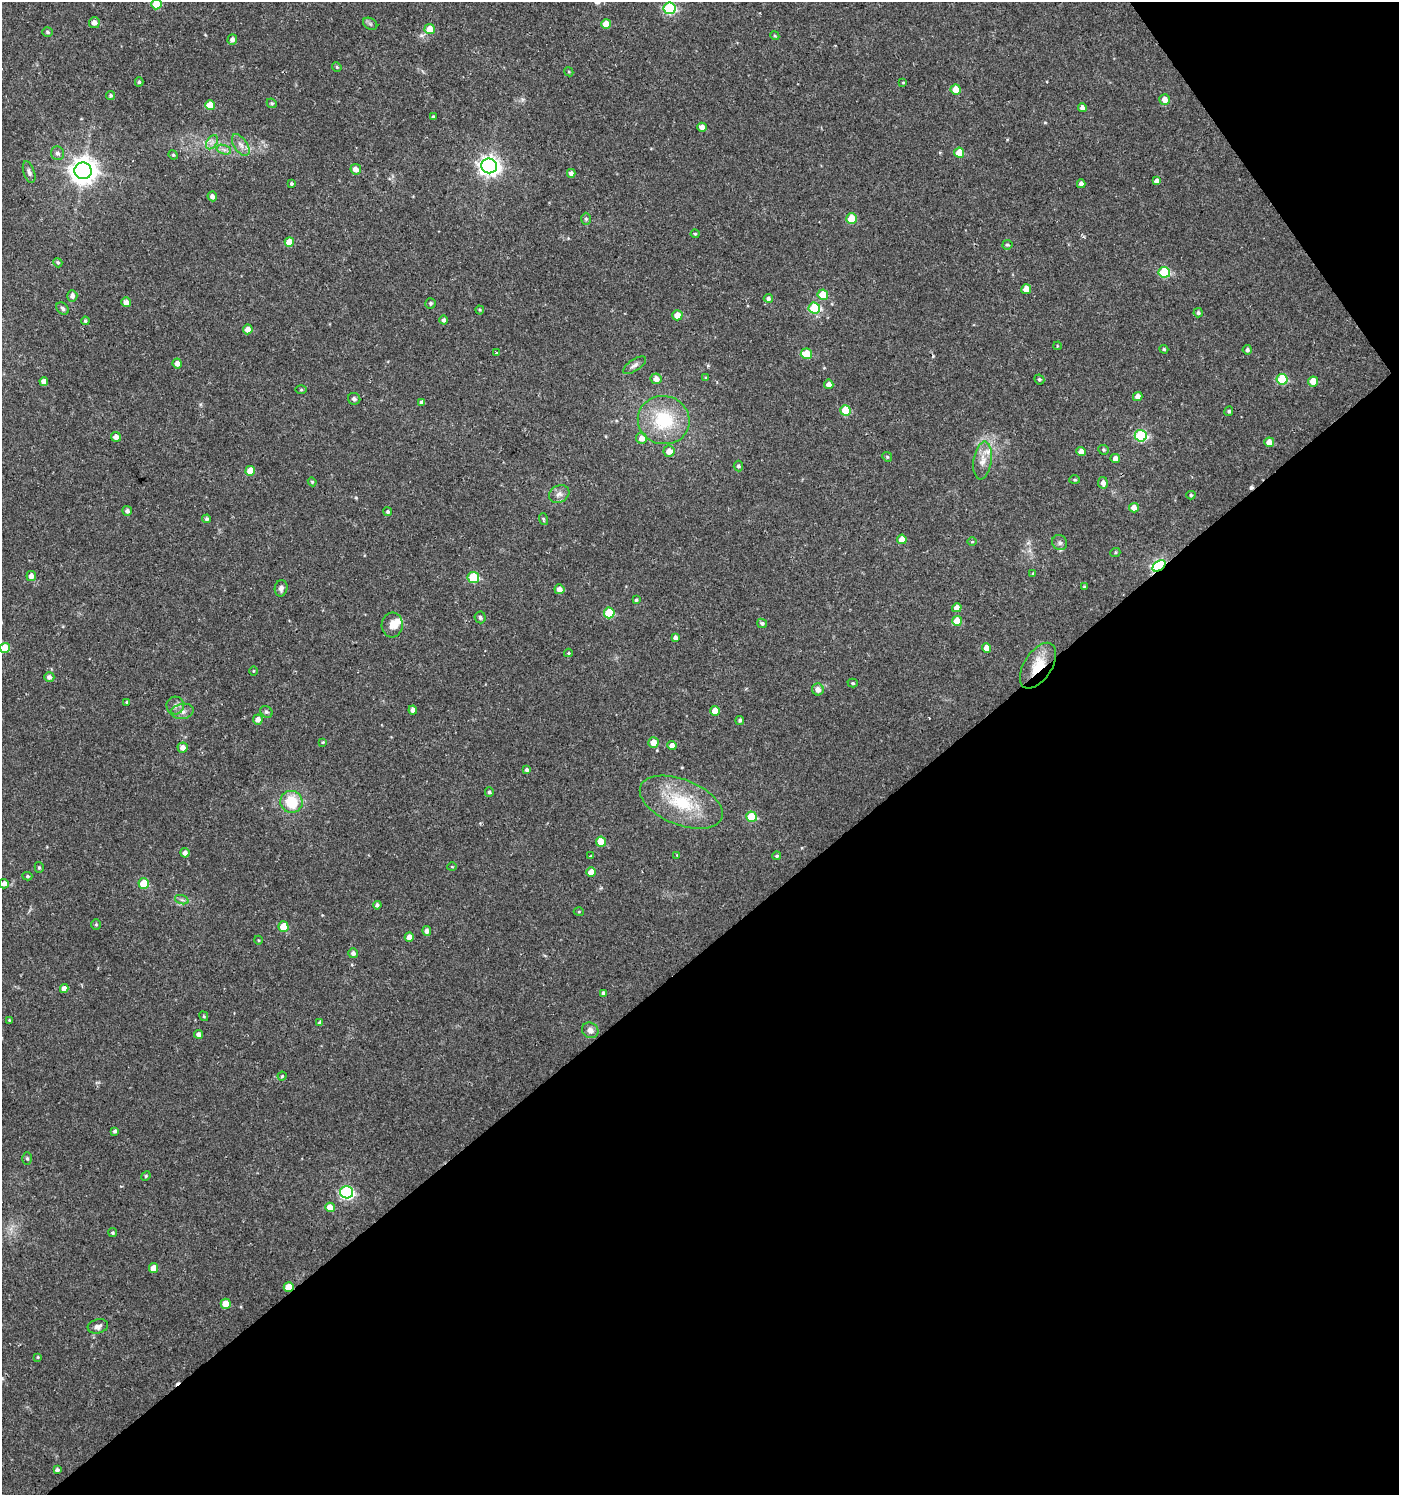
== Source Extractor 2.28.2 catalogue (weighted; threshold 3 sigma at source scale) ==
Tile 12 of 4 x 4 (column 4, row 3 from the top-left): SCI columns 4322-5718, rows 1496-2988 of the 5915 x 5974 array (HDU 1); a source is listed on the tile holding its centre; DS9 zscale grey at full resolution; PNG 1401 x 1497 px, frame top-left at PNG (2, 2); each listed source drawn as its Kron ellipse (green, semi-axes under 4 px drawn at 4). Shown black and unused: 39% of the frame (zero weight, under 2 of 3 exposures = <1% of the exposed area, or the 3 px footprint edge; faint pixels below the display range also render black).
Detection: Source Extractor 2.28.2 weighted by HDU 2 'WHT'; one run over the whole footprint, this tile lists its part. Background 0.0257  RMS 0.0043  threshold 0.0194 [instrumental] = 3 sigma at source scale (4.5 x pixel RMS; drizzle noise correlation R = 1.50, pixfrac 1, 0.0396/0.0396 arcsec/px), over >= 5 px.
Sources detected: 189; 1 inside a brighter object's white glare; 3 cosmic-ray / hot-pixel residue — neither listed nor drawn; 1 inside a brighter listed object's ellipse — not listed separately; the other 184 listed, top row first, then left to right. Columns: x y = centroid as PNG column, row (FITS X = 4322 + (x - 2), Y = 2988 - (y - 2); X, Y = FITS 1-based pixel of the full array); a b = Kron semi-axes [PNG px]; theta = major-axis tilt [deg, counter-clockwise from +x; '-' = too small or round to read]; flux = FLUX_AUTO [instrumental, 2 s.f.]
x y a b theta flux
156 4 5 5 - 12
670 8 6 6 - 44
94 23 5 5 - 2
370 24 7 5 -31 0.92
606 24 5 5 - 6.2
430 29 5 5 - 6.2
48 32 5 4 - 0.78
775 36 4 3 - 0.45
232 40 5 4 - 1.8
337 67 5 4 - 0.56
569 72 5 3 - 0.46
139 82 4 4 - 0.65
903 82 4 3 - 0.37
956 89 5 5 - 5.5
110 96 5 4 - 0.8
1164 99 5 5 - 3.3
272 103 5 4 - 0.62
210 105 5 5 - 9
1082 108 4 4 - 1.3
433 117 4 3 - 0.58
702 127 5 4 - 2.7
212 142 8 5 56 1.5
241 145 12 6 -56 2.4
224 150 7 4 -19 1.2
58 153 7 6 - 1.5
959 153 5 5 - 7.7
173 155 5 4 - 0.52
489 166 8 7 - 240
356 169 5 5 - 2.6
83 171 8 8 - 480
29 172 11 5 -72 1.4
571 173 4 4 - 1.5
1157 181 4 4 - 2
291 184 3 3 - 0.69
1081 184 4 4 - 1.8
212 196 5 4 - 2.1
586 219 6 5 - 0.72
852 219 5 5 - 13
695 234 4 4 - 0.46
289 242 5 5 - 6.3
1007 245 5 4 - 0.68
58 263 5 4 - 0.65
1164 272 6 5 - 22
1026 289 5 5 - 5.5
823 295 5 5 - 8.8
72 296 6 5 - 1.6
768 298 4 4 - 1.2
126 302 5 4 - 2.6
430 303 5 5 - 0.8
814 308 6 5 - 21
63 309 7 5 -46 0.97
480 310 4 4 - 0.47
1198 313 5 4 - 0.86
677 315 5 5 - 5.3
444 320 4 4 - 1
85 321 4 4 - 0.72
248 329 5 5 - 2.9
1057 346 4 2 - 0.31
1164 349 4 4 - 0.55
1247 350 4 4 - 0.94
496 353 4 2 - 0.35
806 354 5 5 - 10
177 363 5 4 - 2.2
635 365 13 5 34 1.6
706 378 4 3 - 0.46
656 379 5 5 - 2.8
1039 379 5 4 - 0.7
1282 379 5 5 - 18
44 381 4 4 - 2.4
1313 381 5 5 - 6.2
829 384 5 4 - 2.2
301 390 5 3 - 0.43
1138 396 5 4 - 2.3
354 399 6 6 - 1.2
422 402 4 4 - 1.4
845 410 5 5 - 11
1229 411 5 4 - 0.73
664 420 26 24 -15 24
1141 436 6 5 - 38
116 437 5 5 - 2.6
642 438 5 5 - 2.9
1269 442 5 4 - 3.8
1103 450 5 5 - 0.58
669 451 5 5 - 3.1
1081 452 4 4 - 3.1
887 457 5 4 - 0.58
1115 458 5 4 - 2.4
983 461 19 9 82 4.1
738 466 5 5 - 0.85
250 471 5 4 - 6.5
1075 480 5 4 - 0.48
312 482 4 4 - 0.48
1103 483 6 5 - 2
559 494 11 8 28 2.2
1191 495 4 4 - 0.61
1134 508 5 4 - 3.3
127 511 5 5 - 1.3
388 512 4 4 - 0.79
207 519 4 4 - 0.77
543 519 6 3 -71 0.49
902 539 5 5 - 4.8
972 542 5 3 - 0.4
1060 543 8 7 - 1.4
1115 553 5 3 - 0.43
1159 566 7 4 35 80
1033 574 4 4 - 0.67
31 576 5 5 - 2.3
473 577 5 5 - 22
1084 587 4 3 - 0.55
281 588 8 6 78 1.8
559 589 5 5 - 2.8
636 600 3 3 - 0.58
957 608 5 4 - 2.7
609 613 5 5 - 19
480 617 6 5 - 1
957 621 5 5 - 6.9
762 623 5 4 - 0.87
392 625 12 10 85 3.4
675 637 4 4 - 1.4
5 648 5 5 - 10
986 648 5 4 - 3.5
568 653 4 4 - 0.53
1038 666 26 13 57 11
253 671 4 3 - 0.36
49 677 5 5 - 1.5
853 683 5 4 - 0.67
818 689 6 5 - 2.8
127 702 3 3 - 0.39
175 706 9 9 - 1.9
413 710 4 4 - 2
182 711 11 7 11 2.2
715 711 5 5 - 5.2
266 712 6 5 - 0.83
258 720 5 5 - 2.1
740 720 4 4 - 0.8
323 742 4 3 - 0.43
653 742 5 5 - 4.5
672 746 4 4 - 2.6
183 747 5 5 - 2.5
527 770 4 4 - 0.99
489 792 4 4 - 0.83
291 802 11 11 - 14
681 802 43 22 -22 23
752 817 5 5 - 17
601 842 5 5 - 8
185 853 4 4 - 2
677 855 3 3 - 0.29
591 856 4 3 - 0.6
777 856 4 4 - 0.85
39 867 5 4 - 0.66
452 867 5 3 - 0.36
591 872 5 5 - 4
27 876 5 4 - 0.69
144 883 5 5 - 13
4 884 5 4 - 1.8
182 900 7 4 -19 0.89
377 905 4 4 - 1
579 912 5 3 - 0.38
96 924 5 4 - 0.54
283 927 5 5 - 9.2
427 931 5 4 - 1.5
409 937 5 4 - 2.6
258 940 4 3 - 0.37
353 953 5 5 - 1.5
64 989 4 4 - 2.5
603 993 4 4 - 1.1
204 1016 5 3 - 0.44
9 1020 4 3 - 0.36
320 1023 4 4 - 1.3
590 1030 8 7 - 2.3
198 1034 4 4 - 1.5
282 1076 4 4 - 0.56
115 1131 4 3 - 0.91
27 1158 6 5 - 0.61
146 1176 5 4 - 0.5
347 1192 6 6 - 70
330 1207 5 4 - 5.2
113 1233 4 4 - 0.71
153 1268 5 4 - 3.7
289 1287 5 5 - 9.6
226 1304 5 5 - 7.8
98 1326 10 7 15 1.7
38 1357 4 3 - 0.42
57 1470 4 3 - 1.1
Overlapping masked pixels (flux is a lower limit): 3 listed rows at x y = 1159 566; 1038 666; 289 1287
Isophote crosses this tile's border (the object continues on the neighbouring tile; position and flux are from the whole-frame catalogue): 2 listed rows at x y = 156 4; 5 648